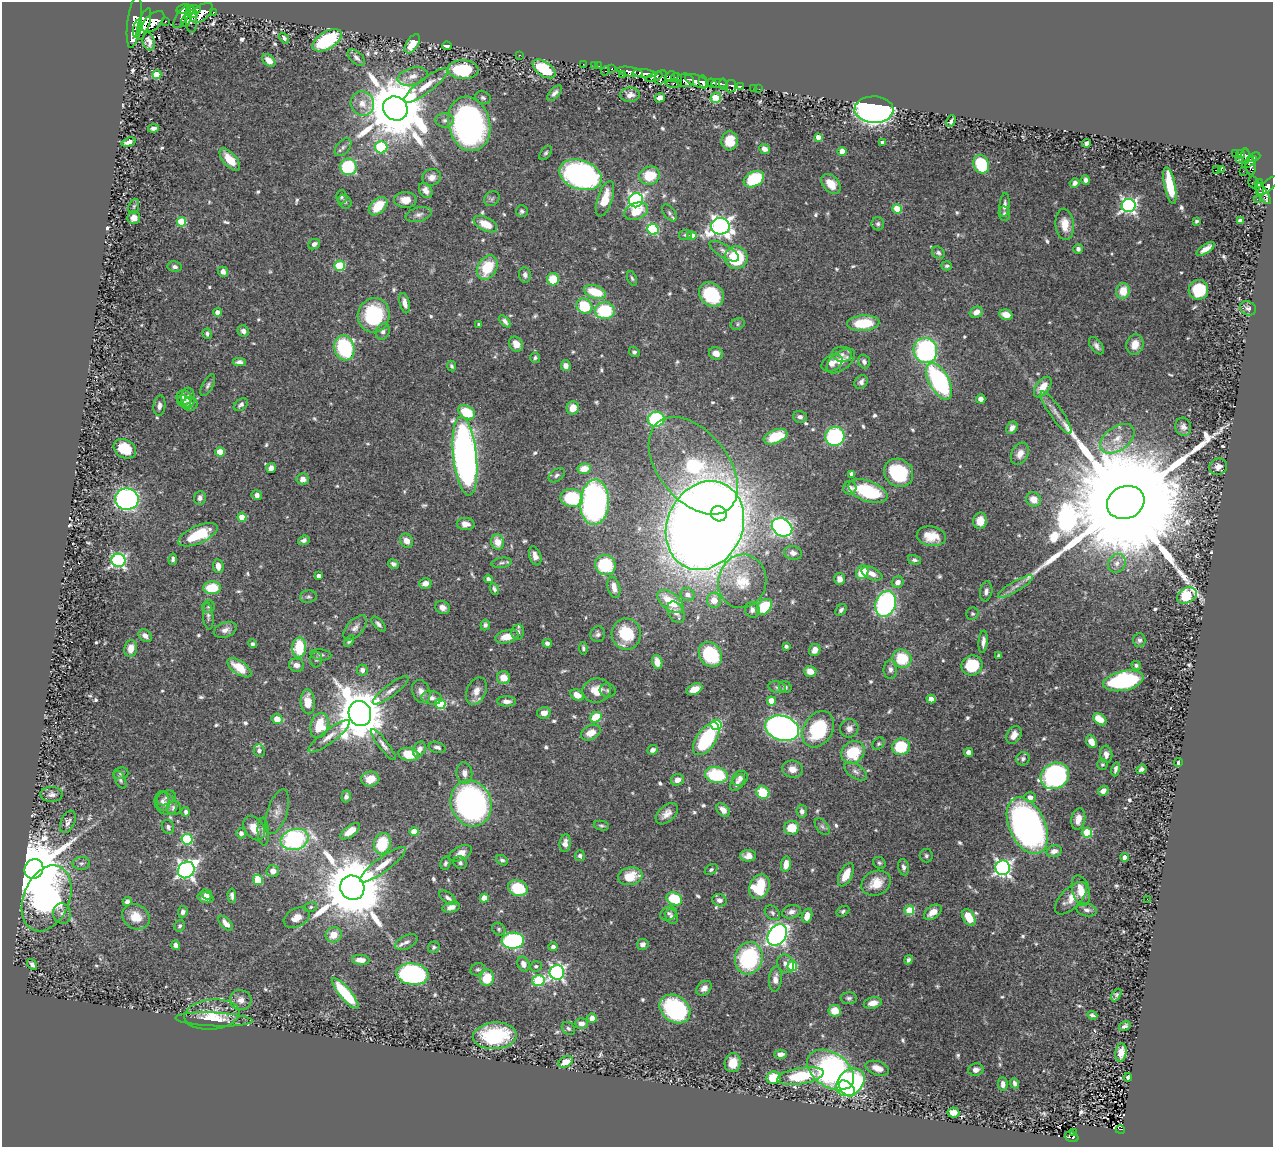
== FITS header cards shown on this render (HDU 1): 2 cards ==
NAXIS1  =                 1271
NAXIS2  =                 1145

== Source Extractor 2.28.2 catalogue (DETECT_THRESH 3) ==
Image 1271 x 1145 px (HDU 1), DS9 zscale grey, 1 PNG px = 1 image px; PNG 1275 x 1149 px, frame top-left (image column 1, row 1145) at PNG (2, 2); each listed source drawn as its Kron ellipse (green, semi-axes under 4 px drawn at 4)
Background 0.469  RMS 0.015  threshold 0.0449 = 3 sigma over >= 5 px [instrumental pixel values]
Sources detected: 687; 1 with non-positive FLUX_AUTO (blend fragments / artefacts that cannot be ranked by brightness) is neither listed nor drawn; of the other 686, the 500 brightest by FLUX_AUTO listed and drawn (186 fainter detections omitted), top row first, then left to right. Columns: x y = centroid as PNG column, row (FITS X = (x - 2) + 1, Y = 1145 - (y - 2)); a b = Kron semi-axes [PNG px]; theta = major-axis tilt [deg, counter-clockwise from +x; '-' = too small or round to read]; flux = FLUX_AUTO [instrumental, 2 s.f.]
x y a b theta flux
183 9 7 4 15 540
195 10 6 3 5 200
214 12 3 3 - 57
202 13 13 7 38 1100
193 14 3 3 - 75
182 17 13 5 57 1200
191 19 14 6 -85 760
186 20 7 4 66 460
165 21 3 3 - 54
134 22 26 7 82 2100
153 22 13 7 42 1000
144 24 17 5 72 900
137 28 9 3 76 470
284 38 6 4 -51 2.5
327 40 16 8 31 85
149 42 9 6 -76 5.4
412 44 11 6 57 18
447 46 5 4 - 4
519 55 3 2 - 130
356 58 10 6 -42 4.1
269 60 8 5 -42 8.9
583 64 2 2 - 8.5
595 66 2 2 - 7
599 66 3 2 - 6.2
544 69 13 7 -35 40
612 69 3 3 - 27
463 70 15 9 -3 60
605 71 5 3 - 53
630 72 13 4 -10 800
644 73 11 4 -5 740
157 75 4 4 - 31
622 75 3 3 - 34
413 76 15 8 15 9.3
654 77 9 4 20 280
661 77 7 5 57 270
670 77 6 4 54 130
677 77 5 4 - 150
685 80 9 7 0 540
697 81 12 6 -20 1100
703 82 6 4 -80 400
674 83 8 3 -3 86
712 83 5 3 - 300
719 84 8 4 2 640
724 84 6 2 -76 290
426 85 27 7 37 16
731 86 6 5 - 110
740 87 4 3 - 81
753 88 2 2 - 5.3
759 89 2 2 - 7.2
555 93 9 5 46 3.8
630 95 10 7 2 7
483 98 8 6 -20 2.6
660 98 5 4 - 4.1
716 98 5 5 - 42
362 103 12 11 - 13
395 108 13 11 -40 10000
874 110 19 13 -1 620
445 120 9 7 -3 4
951 121 6 3 64 2.3
469 124 27 21 -76 320
153 128 5 4 - 3.2
818 137 4 4 - 6.8
730 141 9 8 - 19
129 142 7 4 16 6.3
883 143 4 4 - 4.8
1087 143 4 4 - 4.4
343 147 10 6 49 3.6
381 147 6 6 - 84
764 149 5 4 - 6.4
842 151 4 4 - 14
546 153 8 5 52 2.1
1236 153 4 3 - 45
1240 155 4 3 - 100
1246 156 8 3 -89 160
1254 157 6 4 24 210
1240 159 3 2 - 6.8
230 160 13 6 -48 20
1250 162 8 3 36 140
981 164 9 7 -68 76
1251 166 9 5 -85 230
348 167 8 8 - 65
1221 169 2 2 - 1300
1216 170 3 2 - 4.3
1243 171 2 2 - 5
581 175 22 14 -19 300
650 176 10 9 - 30
432 177 9 8 - 6.3
754 179 11 7 29 71
1086 180 4 3 - 3.4
1253 182 6 4 -72 49
1075 183 5 4 - 3.9
831 184 11 7 -48 16
1259 184 4 3 - 140
1170 185 19 5 -78 36
1268 186 13 5 40 340
1260 188 9 3 -89 96
426 190 8 6 -57 6.1
1263 193 12 4 -59 270
341 197 6 5 - 2.2
492 199 8 7 - 2.8
605 199 18 7 72 19
1257 199 2 2 - 5.1
405 200 11 8 0 11
636 200 7 7 - 240
345 202 8 6 -45 2.5
1005 205 12 5 85 4.4
134 206 8 5 71 2.1
378 206 11 7 45 29
1129 206 7 6 - 320
897 209 4 4 - 33
522 211 6 6 - 2.4
636 211 12 8 21 22
669 213 9 5 -54 2.9
419 214 13 7 14 5.2
1004 214 7 5 -81 2.5
134 218 6 6 - 6.8
1197 221 3 3 - 2.5
1240 221 4 4 - 2.8
181 222 5 5 - 40
485 224 13 7 -26 19
878 224 6 6 - 2.5
1065 224 16 9 -84 15
720 226 9 8 - 570
653 229 6 5 - 100
685 235 6 5 - 2.2
692 236 4 4 - 16
314 244 6 5 - 4.1
1078 249 5 5 - 3.3
1206 249 10 4 34 7.3
724 251 17 6 -31 5.7
938 253 7 5 -41 2.8
736 258 11 11 - 60
339 266 5 5 - 55
947 266 5 4 - 2.3
175 267 7 5 -10 3.4
487 267 13 9 59 38
223 272 5 4 - 5.5
525 275 7 6 - 3.6
632 278 8 4 -70 2
553 279 6 6 - 25
1198 290 10 9 - 51
1123 291 8 7 - 19
595 292 11 6 -18 32
711 295 13 11 -42 57
405 303 10 5 -77 6.3
584 306 8 7 - 43
1248 308 8 6 -26 3.3
605 311 10 8 -2 68
976 312 7 5 26 6.8
218 313 4 4 - 11
374 315 17 16 - 82
1006 315 7 5 -15 12
505 321 7 4 -44 3.7
863 323 16 8 4 38
479 324 4 3 - 2.1
738 324 7 5 25 2.2
243 331 6 5 - 4
383 331 8 6 63 3.8
207 334 5 4 - 2.6
516 344 8 6 -57 9.1
1135 344 10 8 74 12
1096 346 10 5 -52 4.2
344 348 13 10 -74 110
925 350 13 11 -71 170
634 352 5 4 - 2.3
716 353 7 6 - 8.9
842 354 10 7 -9 4.5
535 358 5 5 - 2.2
841 361 16 9 38 13
239 362 6 4 3 4
864 362 7 5 -72 3.4
832 363 11 7 30 7.5
452 366 5 4 - 2.1
566 366 5 5 - 5.2
939 381 20 10 -61 150
861 382 7 6 - 4.2
208 385 12 5 61 3.2
1043 387 12 6 54 16
184 397 7 7 - 4.9
188 398 10 6 -89 6.7
981 399 5 4 - 4.9
184 401 7 6 - 3.6
190 404 7 7 - 3.8
241 405 8 5 35 3.2
159 406 10 6 85 4.4
573 408 7 6 - 12
467 412 9 6 -32 42
1056 413 25 6 -55 8.9
800 417 7 6 - 3.7
656 419 8 7 - 95
1183 427 9 8 - 4.7
1012 428 6 5 - 4.7
835 436 10 9 - 110
775 437 12 7 21 39
1117 439 19 12 36 17
125 449 12 9 -30 24
220 452 4 4 - 26
1020 454 12 8 62 8.5
465 456 39 11 -84 590
693 466 56 34 -51 200
1218 467 9 8 - 6.6
271 468 5 4 - 5.7
584 469 7 5 8 15
899 473 15 13 -38 75
852 474 4 4 - 6.2
557 475 9 5 36 2.8
303 479 6 5 - 6
850 488 7 6 - 4.7
868 491 20 10 -21 72
257 495 5 5 - 4.3
200 498 7 6 - 3.9
572 498 11 9 -7 67
127 499 12 10 -8 320
1034 499 8 7 - 12
595 502 23 14 87 320
1126 502 19 16 23 84000
719 514 8 7 - 950
242 517 4 4 - 23
980 521 8 7 - 11
466 524 9 6 -4 6.7
705 525 46 37 65 3000
782 527 11 8 -32 260
198 535 21 8 24 43
931 536 15 9 -10 18
304 540 6 4 20 3.2
406 541 7 6 - 8.1
498 542 7 6 - 14
793 553 9 6 -11 5.6
535 556 10 6 -72 7
173 559 6 3 81 2.4
118 560 7 7 - 240
914 560 7 4 -15 2.5
502 563 10 5 9 3
1117 563 10 8 55 6
393 564 6 4 -28 3
605 565 10 10 - 59
218 566 7 5 -83 7.9
862 572 7 6 - 26
872 574 11 6 -24 7.3
318 576 4 3 - 4.7
488 579 4 4 - 3.1
840 579 6 5 - 7.2
742 581 27 24 75 38
898 582 6 5 - 6.3
425 583 6 5 - 7.5
614 587 11 6 -75 8.9
1015 587 20 5 31 7
212 588 9 6 3 35
494 589 6 4 -65 2.6
986 591 10 6 80 3.9
688 595 7 6 - 6.3
1187 595 10 7 31 56
308 597 8 6 8 2.6
714 600 7 7 - 13
670 601 15 8 -38 31
886 604 13 10 69 220
208 607 6 6 - 2.1
442 607 7 6 - 5.3
764 607 9 6 48 48
752 610 8 7 - 4.8
841 610 6 4 47 2.8
676 612 11 7 -61 7
972 614 6 6 - 2.2
208 616 13 5 -84 3.3
378 624 9 4 -46 3.4
485 625 5 4 - 2.7
355 628 15 8 48 5.9
225 630 11 7 20 5.9
518 632 7 6 - 3
598 634 8 7 - 3.6
626 634 16 14 -88 45
145 636 7 5 -39 6
507 637 12 6 12 14
1139 640 7 6 - 2.8
349 641 6 4 54 2.2
983 642 11 4 85 4.8
547 643 5 4 - 4.7
252 644 4 4 - 2.2
786 647 4 3 - 2.8
131 648 8 6 79 11
299 648 10 7 88 48
583 648 6 4 -85 2.1
815 650 6 5 - 8.1
321 655 10 5 -5 2.9
710 655 13 11 -58 79
999 656 4 3 - 3.1
902 659 9 9 - 38
316 660 8 6 -88 2.4
657 662 7 5 -74 12
296 665 7 6 - 5.6
972 665 11 9 30 44
1136 665 5 4 - 2.7
239 668 14 6 -36 22
890 669 9 7 -89 4.3
362 670 5 5 - 3.8
810 671 6 5 - 10
504 678 6 6 - 12
1123 681 20 10 12 140
777 687 9 5 -10 2.6
785 687 6 5 - 2.4
694 689 8 5 25 12
391 690 22 6 37 6.8
597 690 14 12 9 18
608 690 8 7 - 2.8
421 691 12 9 -68 6.8
476 691 14 9 67 10
577 695 7 5 -32 9.5
432 698 10 7 -8 5.7
931 699 4 4 - 11
507 701 9 5 -1 5.2
771 701 4 4 - 26
308 702 12 7 -86 16
440 704 5 5 - 68
544 713 7 5 10 7.7
360 714 12 11 - 5500
596 717 6 5 - 33
277 719 5 5 - 11
1100 719 7 5 -35 24
319 725 13 9 75 37
716 725 5 5 - 97
782 728 17 12 -18 470
849 728 9 9 - 6.1
818 729 19 14 58 69
591 733 10 7 28 12
1014 735 10 7 61 8.7
329 736 25 6 37 9.6
706 739 18 9 56 88
1091 742 6 5 - 8.8
383 744 19 5 -52 5
879 744 7 5 44 2
437 747 9 5 -14 3.8
901 747 9 8 - 45
419 749 8 6 62 6.2
259 750 6 5 - 4.6
652 750 5 4 - 3.9
853 752 12 10 36 43
969 752 4 4 - 5.7
409 754 10 6 -11 25
1106 754 8 6 -85 6
1023 759 7 6 - 3.5
1178 763 4 4 - 2
1102 764 5 5 - 2
792 769 10 8 -10 9.4
1116 769 7 4 80 3.2
1141 769 5 4 - 3.5
855 771 13 7 -33 4.6
121 773 8 6 6 2.3
464 773 11 8 -82 6.6
716 775 11 8 -11 59
1055 776 15 12 31 240
740 778 8 7 - 5
370 779 9 7 4 13
120 780 9 5 -63 2.7
677 780 7 5 17 7.4
737 782 9 6 55 4.2
1103 791 5 4 - 5.1
763 792 7 6 - 36
52 794 11 7 -1 5
346 796 6 4 73 2.8
1030 797 6 5 - 6.3
166 798 10 7 23 3.9
162 801 10 7 -76 4.3
471 803 23 20 -69 270
166 804 12 10 -44 7.7
174 808 7 7 - 4.3
723 810 8 5 -46 7.5
802 811 6 5 - 4.1
186 812 5 4 - 2.6
277 812 23 10 72 8.5
667 814 13 8 43 8.1
1078 819 11 7 77 9.6
68 822 12 7 66 4.2
601 826 8 4 -12 2
1027 826 30 18 -66 450
168 827 7 6 - 3.4
822 827 10 5 -52 2.7
254 828 13 9 -54 14
792 828 7 7 - 22
350 831 11 5 36 17
263 832 14 5 -87 3.9
414 832 4 4 - 23
241 833 5 5 - 4.9
1087 833 5 5 - 62
187 839 5 5 - 95
295 839 14 10 14 160
565 843 9 5 83 6.3
382 844 11 8 75 46
1054 851 8 5 13 6.5
461 853 12 7 27 8.7
580 856 5 5 - 2.7
748 856 8 6 2 6.9
926 856 7 6 - 2.5
1125 857 4 4 - 8.6
502 860 6 4 -32 2.3
81 863 8 6 1 3
445 863 7 5 76 2.4
460 863 7 6 - 2.4
879 863 7 5 -34 2
786 864 8 5 82 11
383 865 28 7 37 16
903 867 8 5 -77 3.6
1003 868 7 7 - 330
34 869 10 9 - 11000
186 870 9 7 47 410
711 870 7 5 34 2.4
273 871 6 6 - 6.7
846 875 12 6 63 15
630 876 12 8 11 24
258 880 5 5 - 40
876 883 15 12 26 19
759 887 13 9 64 51
352 888 12 12 - 11000
518 888 10 7 -19 45
1081 890 15 8 -75 16
206 894 6 4 -31 4.3
232 896 7 4 -86 3.3
47 898 34 23 67 350
205 898 8 5 -14 6.5
448 898 10 5 -37 3.8
484 898 4 4 - 18
1071 898 20 10 46 15
674 899 8 6 -27 45
1147 899 2 2 - 3
719 900 7 6 - 4.6
127 901 4 4 - 3.8
311 907 6 5 - 2.1
451 907 9 5 16 6.5
909 910 5 4 - 39
1087 910 10 6 -13 4.5
843 911 7 5 31 2.3
183 912 6 5 - 3.2
791 912 9 6 15 5.1
933 912 10 6 37 11
669 913 8 6 26 3
772 913 8 6 -42 2.7
62 914 10 9 - 5.4
807 916 7 5 75 9.9
136 917 14 12 -30 17
672 917 8 6 -63 2.9
297 918 14 9 28 11
969 918 9 5 -62 21
226 923 9 5 -48 7
180 926 6 5 - 2
499 929 7 6 - 2.2
334 935 8 7 - 14
777 935 11 8 55 390
513 941 11 8 3 180
406 942 12 6 26 4.7
643 944 6 5 - 4
176 945 5 4 - 6.2
434 947 6 5 - 2.3
553 947 5 4 - 3.6
749 958 16 13 74 110
361 960 9 5 -3 8.3
908 960 5 4 - 2.3
32 964 6 3 -54 2.9
523 964 7 5 -69 7.8
786 964 10 8 -62 5.4
536 966 6 5 - 2.2
792 966 5 5 - 50
478 969 7 6 - 2.1
557 972 7 7 - 270
412 974 16 10 -8 210
487 978 8 7 - 27
775 979 12 6 85 7.4
538 981 6 5 - 78
704 988 8 6 42 6.4
345 993 19 5 -49 66
1116 995 7 4 60 2.3
849 998 8 6 -2 2.9
241 1000 11 10 - 7.2
873 1003 9 5 15 8.2
675 1009 16 13 -36 140
835 1011 6 5 - 18
212 1015 28 15 6 26
1092 1015 5 3 - 2.1
592 1018 4 4 - 11
214 1019 38 7 -2 14
581 1023 6 5 - 6
1125 1026 6 4 31 3.5
568 1028 7 5 -43 2.5
495 1036 22 13 4 78
1121 1052 9 5 82 9.5
780 1054 6 4 3 5.3
566 1062 8 5 26 10
733 1063 9 8 - 19
877 1068 12 7 -19 8.9
831 1070 26 17 -35 320
976 1070 7 6 - 4.7
800 1076 24 8 9 53
1128 1077 4 4 - 2.5
773 1078 7 6 - 32
850 1082 16 12 43 180
1015 1083 5 3 - 2.8
1003 1084 7 4 -87 4.3
847 1088 9 6 -44 65
953 1113 6 5 - 9.6
1120 1130 4 2 - 26
1073 1132 3 2 - 13
1072 1137 7 5 -19 79
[186 fainter detections neither listed nor drawn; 1 non-positive-flux detection neither listed nor drawn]